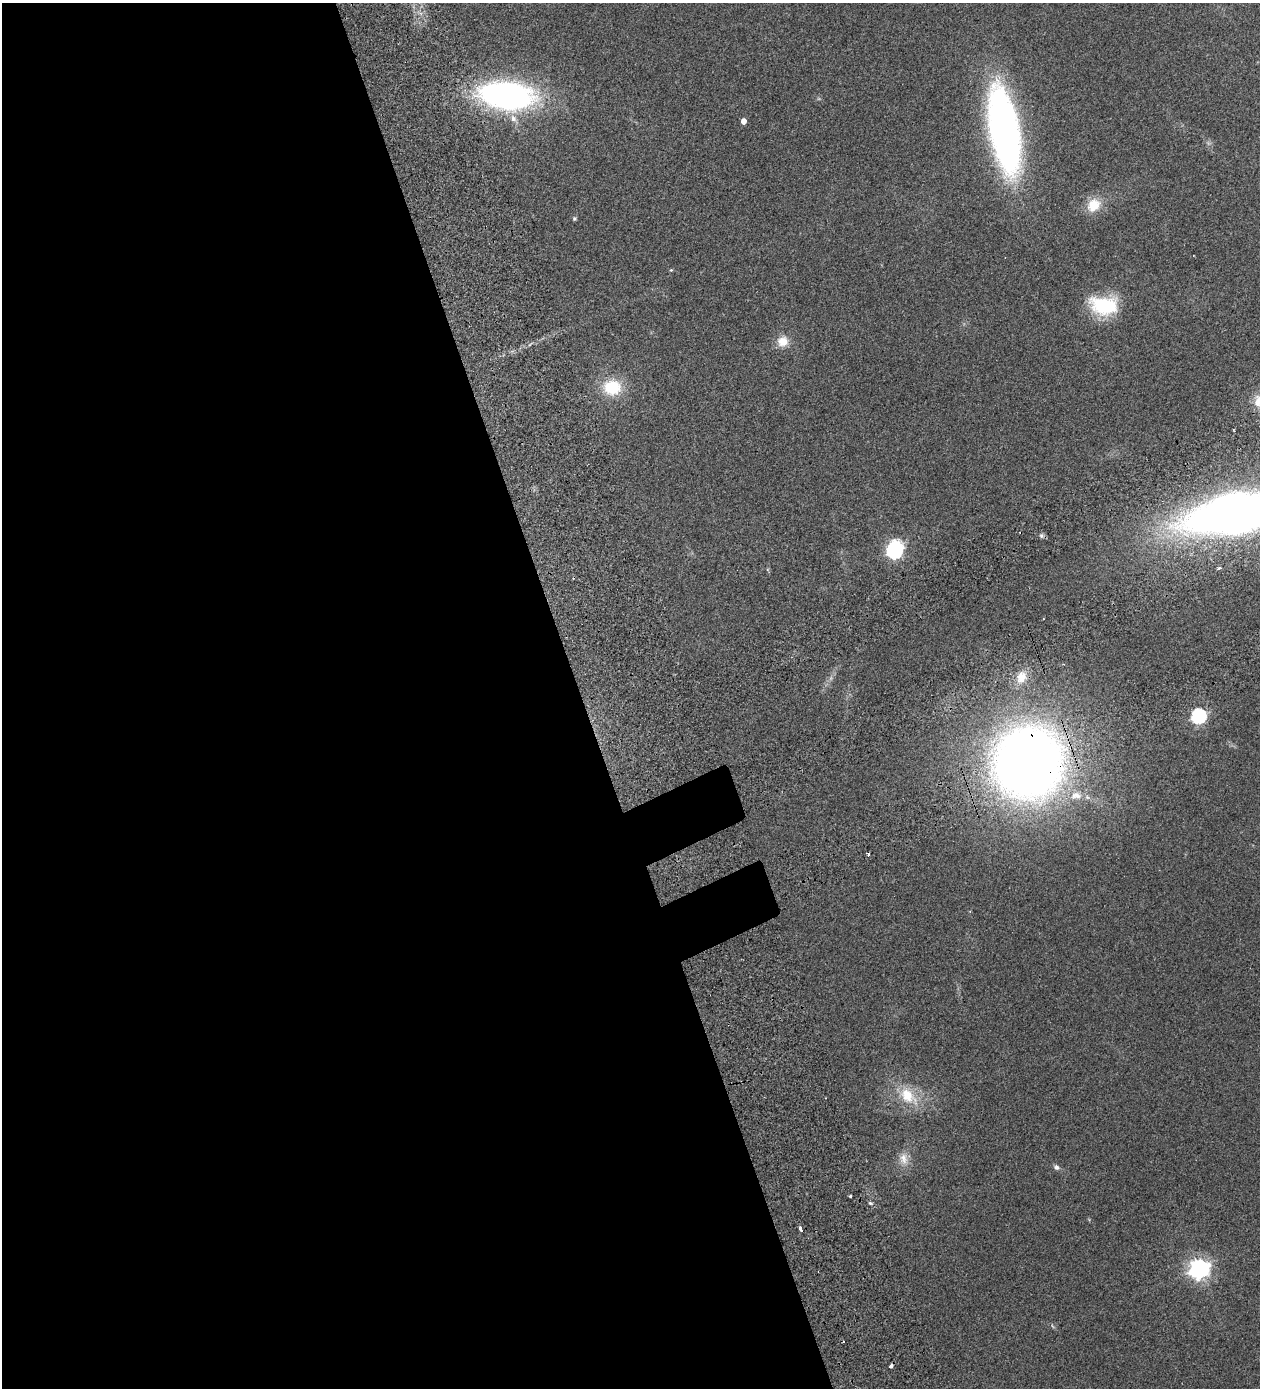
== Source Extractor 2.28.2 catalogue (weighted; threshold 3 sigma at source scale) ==
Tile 9 of 4 x 4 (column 1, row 3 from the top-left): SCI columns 460-1717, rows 1528-2913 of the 5825 x 5828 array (HDU 1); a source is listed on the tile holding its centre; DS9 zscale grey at full resolution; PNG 1262 x 1390 px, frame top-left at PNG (2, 3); no overlay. Shown black and unused: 47% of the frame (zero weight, under 2 of 3 exposures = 10% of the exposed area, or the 3 px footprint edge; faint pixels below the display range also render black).
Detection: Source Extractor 2.28.2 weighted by HDU 2 'WHT'; one run over the whole footprint, this tile lists its part. Background 0.127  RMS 0.018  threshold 0.0796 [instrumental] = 3 sigma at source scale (4.5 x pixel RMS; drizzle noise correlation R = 1.50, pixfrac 1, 0.05/0.05 arcsec/px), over >= 5 px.
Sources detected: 31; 2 too faint to see at this stretch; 1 inside a brighter object's white glare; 2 cosmic-ray / hot-pixel residue — not listed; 1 inside a brighter listed object's ellipse — not listed separately; the other 25 listed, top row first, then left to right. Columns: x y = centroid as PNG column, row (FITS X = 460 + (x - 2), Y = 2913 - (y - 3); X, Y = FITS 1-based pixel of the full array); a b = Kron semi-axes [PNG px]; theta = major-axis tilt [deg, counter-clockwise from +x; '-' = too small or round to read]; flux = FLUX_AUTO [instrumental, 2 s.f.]
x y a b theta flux
507 95 54 27 -5 500
743 121 5 4 - 11
1004 130 78 25 -80 770
1094 205 19 16 42 34
574 218 5 5 - 2.7
671 270 4 4 - 1.9
1104 305 32 21 -6 100
783 341 14 14 - 21
612 387 24 21 -2 62
1235 513 71 28 11 2000
1041 536 7 6 - 4
894 551 7 6 - 360
1219 568 3 3 - 8.8
1021 677 17 13 65 26
1199 716 7 6 - 340
1028 762 54 52 88 2000
1076 796 18 11 7 24
868 854 4 4 - 3
908 1096 30 17 -43 54
903 1159 18 12 -81 18
1056 1167 8 6 -35 5.2
850 1196 3 3 - 1.9
870 1203 6 4 -12 2.5
800 1229 5 3 - 9.5
1199 1269 8 7 - 980
Overlapping masked pixels (flux is a lower limit): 1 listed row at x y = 1028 762
Isophote crosses this tile's border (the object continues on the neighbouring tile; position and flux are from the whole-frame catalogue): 1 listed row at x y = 1235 513